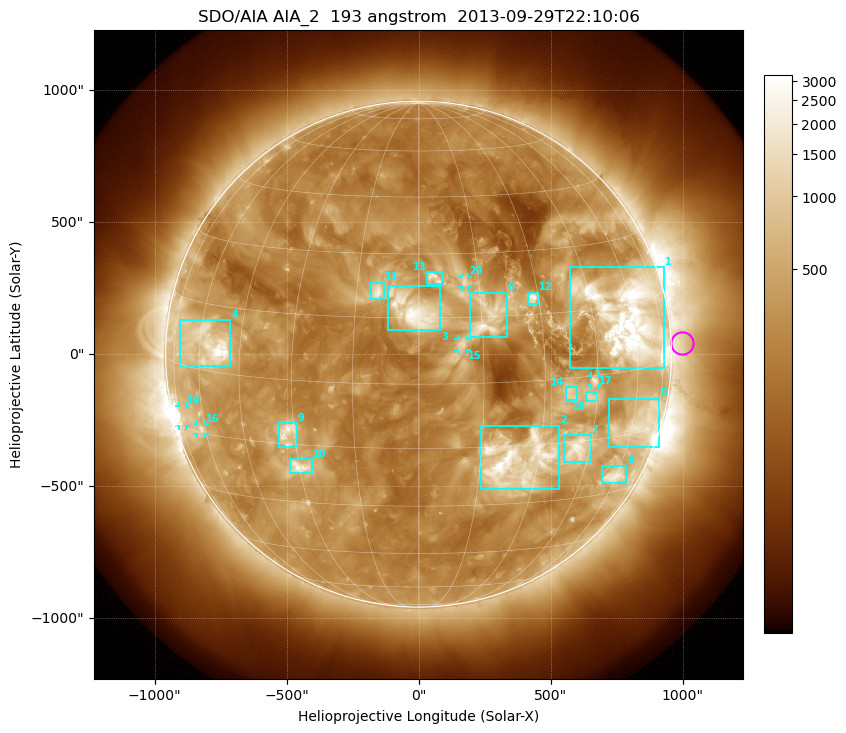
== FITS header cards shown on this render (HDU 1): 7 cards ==
TELESCOP= 'SDO/AIA'
INSTRUME= 'AIA_2'
WAVELNTH=                  193
WAVEUNIT= 'angstrom'
DATE-OBS= '2013-09-29T22:10:06.84'
CTYPE1  = 'HPLN-TAN'
CTYPE2  = 'HPLT-TAN'

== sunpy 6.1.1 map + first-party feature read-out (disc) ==
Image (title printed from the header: SDO/AIA AIA_2  193 angstrom  2013-09-29T22:10:06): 1024 x 1024 px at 2.4 arcsec/px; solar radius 958 arcsec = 399 px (full disc in frame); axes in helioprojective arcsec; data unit not stated in the header (colour bar unlabelled)
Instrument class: DISC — disc imager (sunpy class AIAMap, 193 A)
Bright regions (active regions / flare kernels): reference = the median radial profile (limb darkening/brightening removed); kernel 9 px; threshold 5 sigma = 636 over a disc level ~276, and >= 1.15x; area >= 12 px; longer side >= 10 px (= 24 arcsec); searched inside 0.97 R_sun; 23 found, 20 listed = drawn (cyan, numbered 1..; 5 of them under ~33 arcsec drawn as corner ticks so the feature stays visible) (cap 20 boxes per figure: the strongest are kept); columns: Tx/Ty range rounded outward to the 5 arcsec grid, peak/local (2 s.f.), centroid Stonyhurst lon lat
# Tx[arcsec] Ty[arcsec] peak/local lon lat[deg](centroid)
1 570..930 -55..330 16 +57 +12
2 235..535 -510..-270 13 +25 -19
3 -115..85 90..260 11 -1 +17
4 -905..-710 -45..130 15 -56 +6
5 720..915 -355..-165 6.2 +64 -13
6 195..335 65..235 7.8 +16 +15
7 550..655 -410..-305 8.3 +41 -17
8 695..790 -490..-425 6.8 +59 -25
9 -530..-460 -355..-260 6.9 -32 -12
10 -490..-405 -450..-395 7.9 -30 -21
11 -180..-130 205..270 7.6 -10 +21
12 410..455 190..235 9.1 +28 +19
13 30..95 265..310 6.1 +4 +24
14 555..600 -175..-125 3.7 +37 -3
15 150..185 15..60 5.2 +10 +9
16 -840..-805 -305..-265 5.2 -62 -14
17 650..680 -120..-85 5.5 +44 -1
18 635..675 -180..-140 3.9 +43 -5
19 -910..-880 -270..-195 5.8 -72 -12
20 160..190 255..295 4.4 +11 +23
Off-limb structures (1.02-1.3 R_sun): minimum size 162 px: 3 found; the strongest spans PA ~235..305 deg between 1.02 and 1.3 R_sun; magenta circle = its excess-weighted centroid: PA ~270 deg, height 1.04 R_sun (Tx ~1000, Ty ~40 arcsec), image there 1.8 x the reference